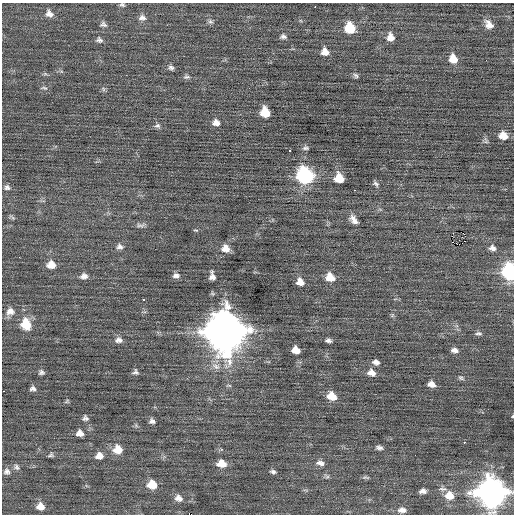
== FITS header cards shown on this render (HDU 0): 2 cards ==
NAXIS1  =                  512 / Axis length
NAXIS2  =                  512 / Axis length

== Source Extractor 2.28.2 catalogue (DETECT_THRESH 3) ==
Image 512 x 512 px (HDU 0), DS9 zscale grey, 1 PNG px = 1 image px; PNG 516 x 516 px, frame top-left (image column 1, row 512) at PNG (2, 3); no overlay
Background 0.0497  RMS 0.73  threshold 2.18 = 3 sigma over >= 5 px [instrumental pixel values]
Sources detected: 90; all 90 listed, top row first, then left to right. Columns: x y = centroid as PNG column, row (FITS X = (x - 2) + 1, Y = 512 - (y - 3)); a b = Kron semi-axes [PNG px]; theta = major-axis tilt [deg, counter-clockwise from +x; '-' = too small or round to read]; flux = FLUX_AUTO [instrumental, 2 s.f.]
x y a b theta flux
122 5 8 5 -14 94
315 7 2 2 - 350
49 14 10 8 -40 280
142 18 10 8 -3 230
210 22 7 6 - 120
103 24 9 7 -15 150
489 25 11 8 -49 400
350 28 9 8 - 1600
283 36 8 6 -8 140
390 37 9 7 -76 400
99 40 8 7 - 150
325 52 8 8 - 400
453 59 9 8 - 700
171 68 8 6 -21 140
356 76 7 5 -44 110
186 77 9 6 4 130
44 88 11 5 -11 98
103 89 7 4 -88 87
265 112 8 7 - 1200
216 123 9 8 - 280
157 126 8 6 5 130
503 136 9 7 -13 530
305 148 9 6 1 120
289 151 3 3 - 430
305 176 10 9 - 9300
339 178 8 8 - 880
376 184 9 5 -49 120
7 187 8 7 - 160
354 190 3 2 - 590
12 217 11 4 -38 80
353 219 12 7 -51 310
140 225 14 5 4 160
196 230 6 3 -20 57
456 243 2 2 - 50
120 246 9 8 - 200
226 248 9 8 - 460
492 248 8 7 - 210
51 265 10 8 -8 530
510 272 9 8 - 9000
176 275 9 7 3 210
84 276 10 7 5 260
212 276 10 6 -83 260
330 277 9 8 - 730
300 282 8 8 - 360
144 299 3 3 - 470
10 311 11 9 47 350
392 315 6 4 89 82
26 324 11 9 -73 1300
225 331 15 13 -63 150000
478 333 10 5 -3 110
119 340 10 7 1 230
328 340 7 5 -9 140
296 350 7 6 - 480
455 350 9 6 -11 200
376 362 9 7 -21 210
216 366 14 9 -27 410
41 372 7 6 - 130
135 372 8 7 - 140
371 373 10 8 -21 350
461 378 8 6 -27 110
431 384 9 7 -19 290
229 385 8 4 0 76
33 389 7 6 - 160
3 391 2 2 - 200
332 396 10 8 -25 720
67 401 7 4 31 69
512 416 4 3 - 44
85 418 8 7 - 150
152 421 7 6 - 170
80 433 9 8 - 300
464 442 2 2 - 430
379 448 9 6 -12 160
118 449 10 9 - 720
51 455 8 5 19 100
99 456 9 8 - 370
320 463 11 7 -11 240
221 464 10 8 -12 600
16 467 9 7 -42 150
7 472 9 8 - 180
273 472 7 4 -12 120
366 477 11 4 -5 95
152 485 9 8 - 850
443 489 11 5 -3 150
423 491 6 4 5 200
491 493 12 11 - 60000
449 496 11 10 - 550
178 498 10 8 -24 280
40 506 8 8 - 420
402 510 10 7 -2 250
190 514 5 2 - 1200
At the frame edge (FLAGS 8, measured only in part): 6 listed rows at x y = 122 5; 510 272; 3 391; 512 416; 491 493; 190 514